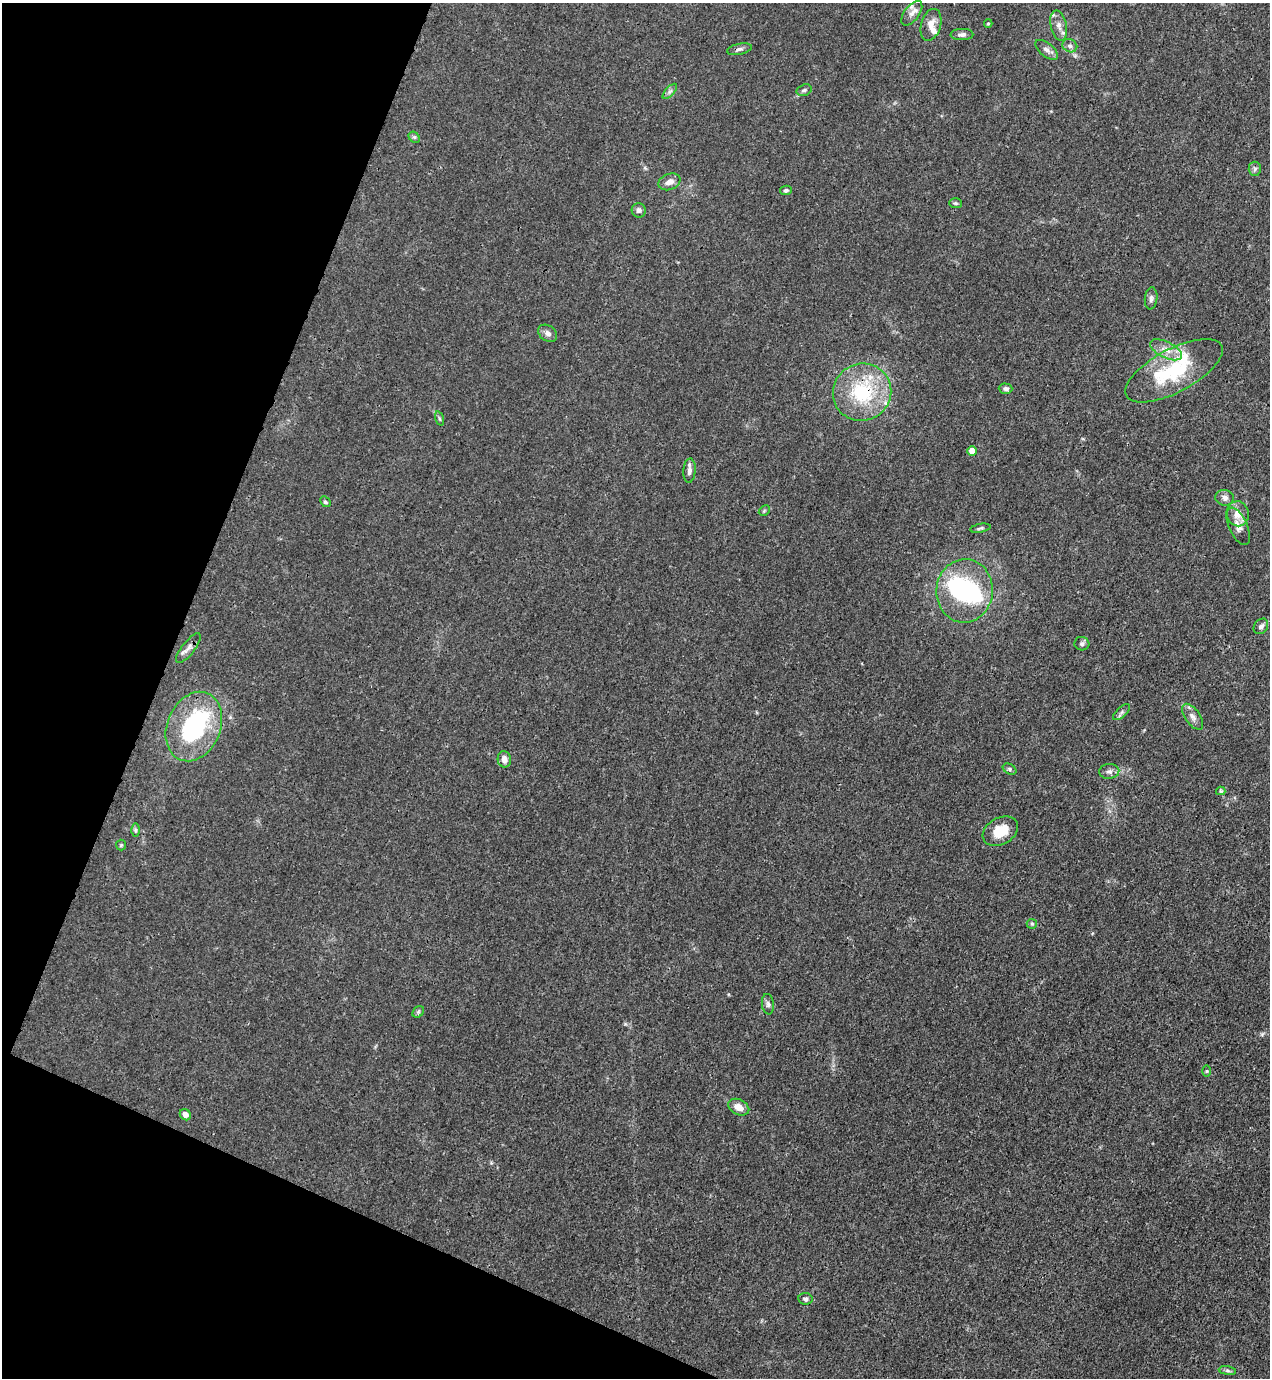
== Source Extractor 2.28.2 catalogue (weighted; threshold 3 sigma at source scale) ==
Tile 9 of 4 x 4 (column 1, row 3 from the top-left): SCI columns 222-1489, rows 1418-2793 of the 5646 x 5587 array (HDU 1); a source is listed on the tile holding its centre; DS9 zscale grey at full resolution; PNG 1272 x 1380 px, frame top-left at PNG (2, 3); each listed source drawn as its Kron ellipse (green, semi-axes under 4 px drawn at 4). Shown black and unused: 20% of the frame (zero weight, under 3 of 4 exposures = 7% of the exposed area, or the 3 px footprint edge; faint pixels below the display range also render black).
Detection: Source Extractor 2.28.2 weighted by HDU 2 'WHT'; one run over the whole footprint, this tile lists its part. Background 0.0179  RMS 0.0025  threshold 0.0114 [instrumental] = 3 sigma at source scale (4.5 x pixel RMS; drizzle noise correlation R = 1.50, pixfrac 1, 0.05/0.05 arcsec/px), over >= 5 px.
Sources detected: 61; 3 inside a brighter object's white glare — neither listed nor drawn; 5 inside a brighter listed object's ellipse — not listed separately; the other 53 listed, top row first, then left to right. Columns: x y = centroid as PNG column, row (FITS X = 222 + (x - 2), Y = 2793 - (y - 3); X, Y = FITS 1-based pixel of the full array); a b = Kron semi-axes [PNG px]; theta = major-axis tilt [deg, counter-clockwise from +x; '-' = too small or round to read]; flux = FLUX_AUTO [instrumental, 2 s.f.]
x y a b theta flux
912 13 14 7 53 1.7
988 23 4 4 - 0.27
931 25 16 10 74 2.4
1059 26 15 8 -78 1.9
962 35 11 5 2 0.92
1070 46 7 6 - 0.9
739 49 12 5 11 0.88
1047 50 14 6 -38 1.2
804 90 8 5 17 0.58
670 91 9 4 48 0.69
414 137 6 5 - 0.45
1255 169 7 6 - 0.63
669 182 11 8 21 1.6
786 190 6 4 11 0.5
955 203 6 5 - 0.39
639 210 7 7 - 0.8
1151 298 11 6 84 0.88
548 333 10 7 -33 1.1
1166 350 17 8 -26 2.6
1174 371 54 21 28 18
1006 389 7 5 -2 0.72
862 392 29 28 - 19
439 419 7 3 -71 0.36
972 451 5 4 - 2.9
689 471 12 6 85 1.3
1225 498 9 8 - 1.1
325 502 6 4 -44 0.49
764 511 6 4 45 0.34
1238 514 12 11 - 3.1
1238 526 20 9 -66 2.1
980 528 10 4 11 0.55
965 591 32 28 85 24
1261 626 8 6 53 1
1082 644 7 7 - 0.71
188 648 18 6 52 1.5
1122 712 10 5 42 0.65
1193 717 15 7 -55 1.5
194 727 36 26 67 32
504 759 8 6 -79 1.6
1009 769 7 5 -28 0.49
1109 771 10 7 4 1.1
1221 791 5 4 - 0.33
135 830 6 4 -90 0.44
1000 831 19 13 29 5.7
121 845 5 5 - 0.34
1032 924 5 5 - 0.37
768 1004 10 6 -82 0.84
418 1012 6 5 - 0.47
1207 1071 6 4 89 0.28
739 1107 11 7 -27 2.3
185 1115 6 5 - 1.4
805 1299 7 6 - 0.62
1227 1371 9 4 -9 0.56
Overlapping masked pixels (flux is a lower limit): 1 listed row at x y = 862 392